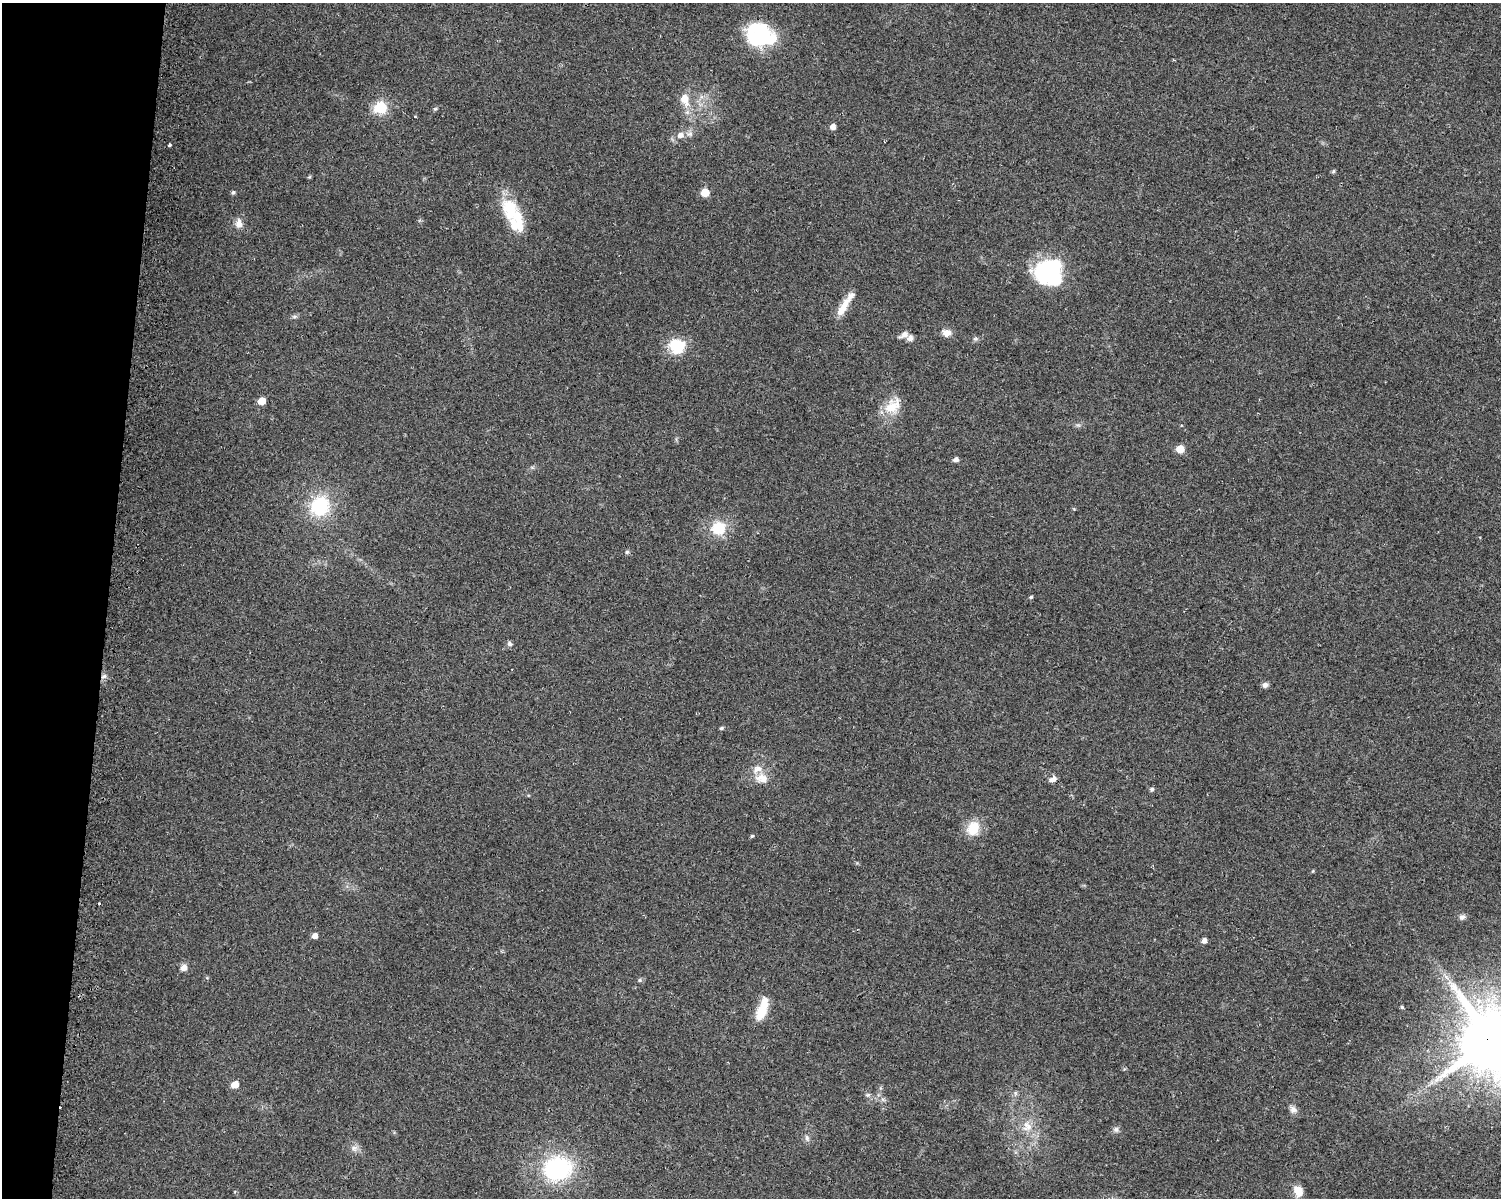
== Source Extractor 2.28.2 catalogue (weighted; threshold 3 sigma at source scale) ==
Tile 7 of 3 x 4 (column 1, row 3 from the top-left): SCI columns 317-1815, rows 1200-2395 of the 5070 x 4801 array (HDU 1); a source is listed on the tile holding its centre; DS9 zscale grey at full resolution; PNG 1503 x 1200 px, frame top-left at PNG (2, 3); no overlay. Shown black and unused: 7% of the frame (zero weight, under 2 of 3 exposures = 2% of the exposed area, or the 3 px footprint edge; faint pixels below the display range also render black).
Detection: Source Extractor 2.28.2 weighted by HDU 2 'WHT'; one run over the whole footprint, this tile lists its part. Background 0.0423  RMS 0.011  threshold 0.0477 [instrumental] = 3 sigma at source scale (4.5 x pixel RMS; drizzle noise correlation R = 1.50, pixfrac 1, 0.0396/0.0396 arcsec/px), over >= 5 px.
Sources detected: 68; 4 inside a brighter object's white glare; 1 cosmic-ray / hot-pixel residue — not listed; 5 inside a brighter listed object's ellipse — not listed separately; the other 58 listed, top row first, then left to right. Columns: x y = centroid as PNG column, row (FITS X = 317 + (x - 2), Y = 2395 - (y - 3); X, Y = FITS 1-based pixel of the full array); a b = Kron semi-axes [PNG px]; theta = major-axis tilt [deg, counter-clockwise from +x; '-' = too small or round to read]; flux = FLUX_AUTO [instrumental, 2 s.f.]
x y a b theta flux
763 37 25 18 -19 81
685 99 17 11 -76 14
381 108 6 6 - 110
435 109 6 4 1 1.3
415 116 3 3 - 1.2
833 127 5 5 - 6.6
680 135 8 7 - 6.3
169 145 3 3 - 2
1333 171 6 4 67 1.6
309 177 6 4 18 1.1
233 192 6 5 - 1.8
705 193 5 5 - 22
510 210 35 21 -71 44
239 223 13 9 -88 7.4
1048 270 29 23 42 99
843 308 30 9 59 15
294 316 8 4 8 2.2
946 333 10 8 -5 8.1
904 335 13 7 28 4.6
975 339 6 5 - 2
677 346 18 16 -31 35
262 401 5 5 - 20
893 406 26 17 46 23
1180 449 5 5 - 24
956 459 5 5 - 4.8
320 506 21 18 55 63
718 528 12 11 - 34
627 552 5 5 - 1.9
1031 597 5 4 - 1.4
509 644 7 6 - 2.6
104 676 7 5 18 3.3
1265 685 7 7 - 3.5
721 728 5 4 - 2
762 778 18 14 -15 14
1053 779 9 6 32 4.9
1152 789 6 5 - 2.1
973 828 14 12 71 26
752 836 5 4 - 1.4
1313 871 5 3 - 0.9
99 903 3 2 - 1.6
1462 917 8 7 - 3.8
315 936 5 4 - 7.9
1204 941 5 4 - 5.8
184 967 8 7 - 6.1
640 980 5 5 - 1.6
1402 1007 4 4 - 1.7
762 1010 26 9 71 27
1491 1041 25 20 -45 8900
235 1084 5 5 - 18
1015 1093 7 4 -71 1.8
868 1095 7 5 21 2.1
1293 1109 10 8 -52 5.1
1027 1126 15 14 - 14
1116 1129 8 8 - 3.3
807 1138 10 6 -75 3.2
354 1148 10 8 2 5
557 1168 29 24 11 120
1298 1191 13 9 -66 13
Overlapping masked pixels (flux is a lower limit): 2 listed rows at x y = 104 676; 1491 1041
Isophote crosses this tile's border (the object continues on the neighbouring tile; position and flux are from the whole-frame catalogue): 1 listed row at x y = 1491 1041